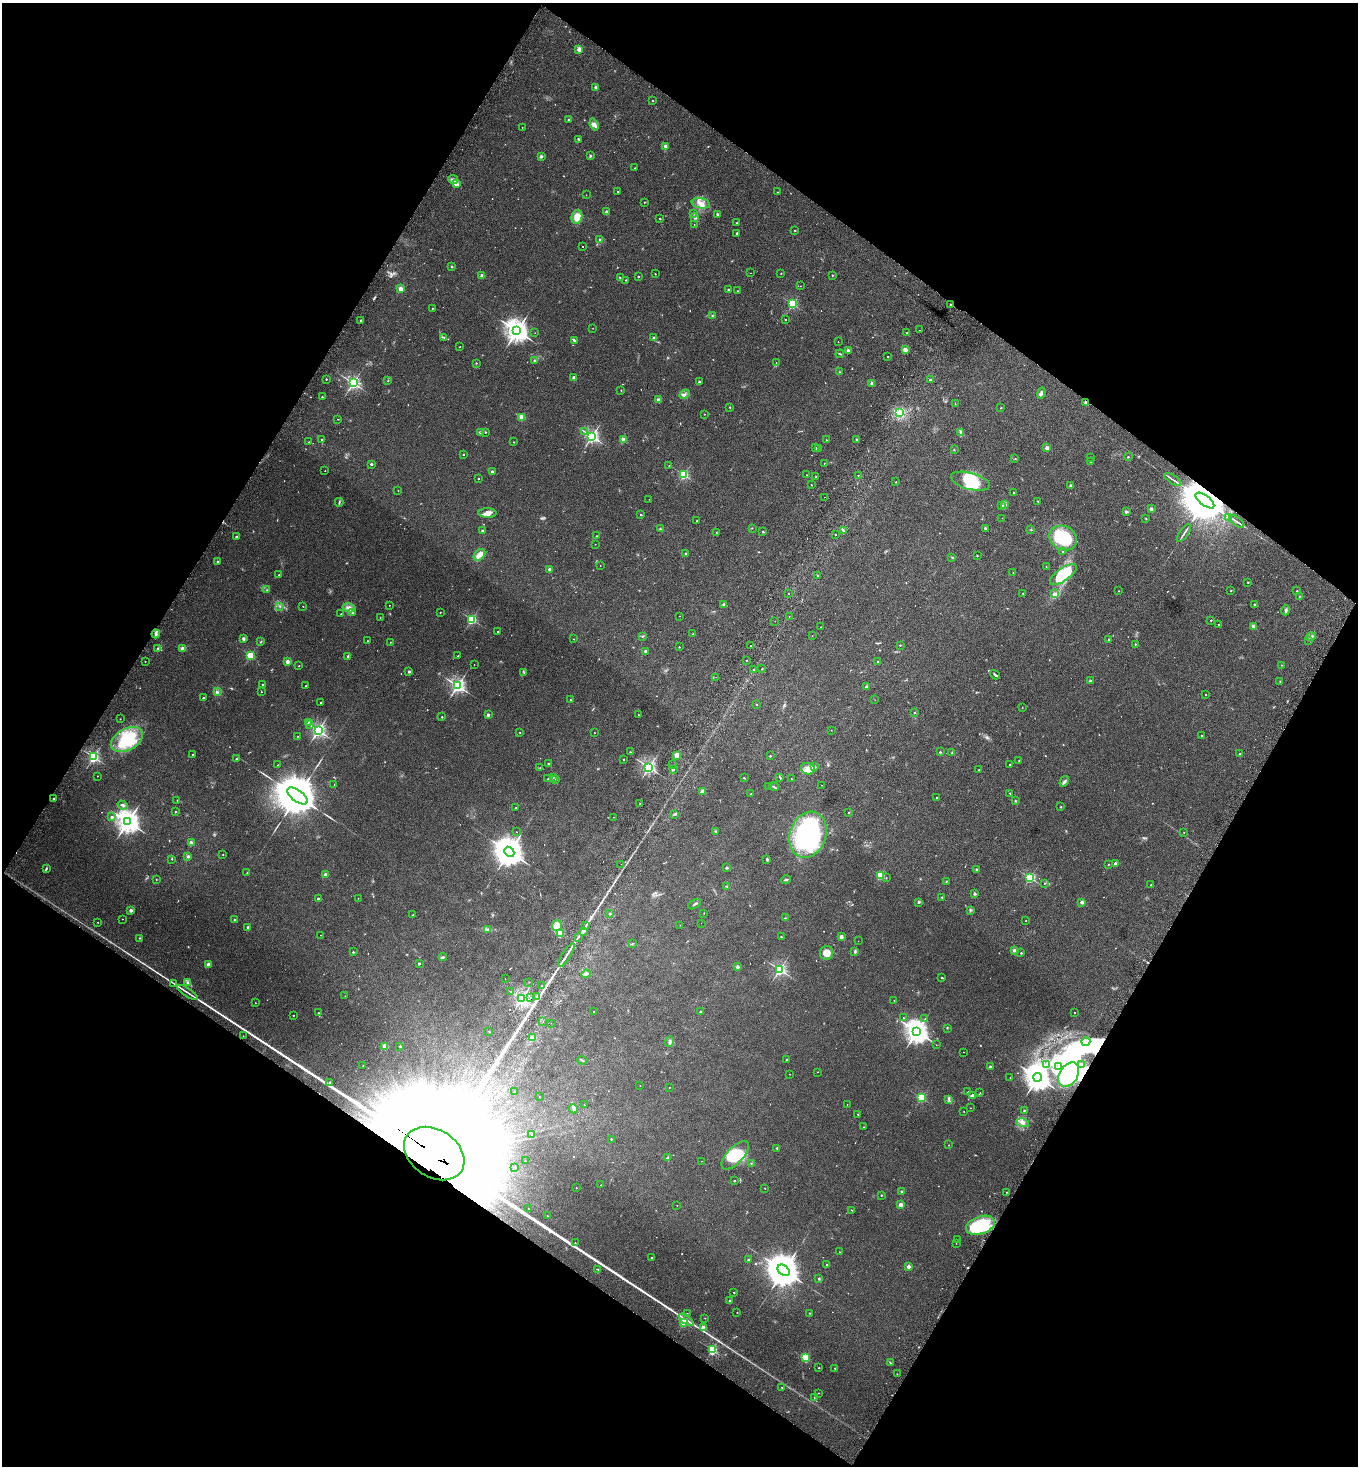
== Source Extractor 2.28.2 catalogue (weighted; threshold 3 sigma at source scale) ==
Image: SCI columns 202-5622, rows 35-5888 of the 5962 x 5923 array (HDU 1 of 3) = the unmasked area's bounding box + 8 px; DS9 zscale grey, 4 x 4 block average (1 PNG px = mean of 4 x 4 image px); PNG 1360 x 1468 px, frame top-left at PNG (2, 3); each listed source drawn as its Kron ellipse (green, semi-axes under 4 px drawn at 4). Shown black and unused: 48% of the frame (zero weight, under 2 of 3 exposures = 3% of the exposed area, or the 3 px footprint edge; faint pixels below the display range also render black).
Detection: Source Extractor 2.28.2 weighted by HDU 2 'WHT'. Background 0.0747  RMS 0.0096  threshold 0.0432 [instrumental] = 3 sigma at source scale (4.5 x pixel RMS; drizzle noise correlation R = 1.50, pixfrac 1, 0.05/0.05 arcsec/px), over >= 5 px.
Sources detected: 738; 19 too faint to see at this stretch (4 x 4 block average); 19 inside a brighter object's white glare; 8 cosmic-ray / hot-pixel residue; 2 long thin detections or spike segments (spike, bleed or trail) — neither listed nor drawn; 6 coinciding with a brighter row at this scale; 21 inside a brighter listed object's ellipse — not listed separately; of the other 663, all 500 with FLUX_AUTO >= 1.86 (the completeness limit of this list) listed and drawn (163 fainter detections not listed), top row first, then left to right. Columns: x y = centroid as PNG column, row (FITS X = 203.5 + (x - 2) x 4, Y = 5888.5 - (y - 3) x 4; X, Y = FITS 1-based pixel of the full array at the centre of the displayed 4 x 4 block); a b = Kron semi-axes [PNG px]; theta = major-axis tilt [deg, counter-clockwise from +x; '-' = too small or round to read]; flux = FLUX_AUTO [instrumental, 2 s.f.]
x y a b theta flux
579 49 4 3 - 13
596 87 2 2 - 10
652 101 2 2 - 8.7
569 120 3 2 - 5.3
594 125 6 4 -70 25
522 127 2 2 - 2.9
578 139 3 2 - 4.3
666 147 4 2 - 21
590 156 2 2 - 3.8
541 157 3 2 - 11
635 168 2 2 - 5.5
453 180 5 3 - 21
456 184 2 2 - 180
618 191 2 2 - 9.2
778 192 2 2 - 1.9
586 195 2 2 - 2.1
644 202 2 2 - 3.3
701 203 9 5 -9 37
607 211 3 2 - 4.5
693 214 2 2 - 4.6
717 214 2 2 - 22
577 217 7 5 77 57
695 217 3 2 - 7.1
660 218 2 2 - 8
737 223 2 2 - 5.1
694 224 2 2 - 2.3
795 231 2 2 - 14
737 233 2 2 - 24
600 239 3 2 - 4.8
583 246 2 2 - 2.4
452 267 2 2 - 21
750 273 2 2 - 2.5
781 273 2 2 - 2.6
655 274 2 2 - 8.8
832 275 2 2 - 3.1
482 276 2 2 - 93
638 276 2 2 - 12
620 278 3 2 - 5.6
626 280 2 2 - 4.1
801 286 2 2 - 3.1
400 289 2 2 - 170
728 290 2 2 - 7.3
737 291 2 2 - 1.9
793 304 2 2 - 670
950 304 2 2 - 13
432 308 2 2 - 4.9
712 315 2 2 - 2.7
361 320 2 2 - 10
785 320 2 2 - 7.4
593 328 2 2 - 2
920 330 2 2 - 2.5
517 331 4 3 - 5800
535 333 2 2 - 2.3
907 333 2 2 - 3.5
444 337 3 2 - 3.9
654 338 4 2 - 7.9
575 341 3 2 - 19
838 342 2 2 - 5.1
460 347 2 2 - 4.3
848 350 3 2 - 9.7
905 350 2 2 - 160
840 354 4 2 - 4.1
888 357 2 2 - 7.8
534 360 2 2 - 16
476 363 2 2 - 6.8
776 363 2 2 - 3.6
839 372 3 2 - 2.9
574 378 2 2 - 48
326 379 2 2 - 9.1
930 380 2 2 - 31
388 381 2 2 - 1.9
699 381 2 2 - 15
353 383 2 2 - 1500
872 383 2 2 - 78
621 390 2 2 - 4.6
1041 393 5 3 - 13
684 394 6 3 25 12
322 397 2 2 - 6.5
658 400 2 2 - 92
1086 402 4 2 - 9.7
955 404 2 2 - 2.6
730 407 2 2 - 3.3
1001 408 2 2 - 5
899 413 2 2 - 8
704 414 2 2 - 2.9
521 417 2 2 - 200
338 419 2 2 - 2
584 431 2 2 - 2
485 432 2 2 - 8.7
960 432 4 2 - 4.3
480 433 2 2 - 3.9
592 436 2 2 - 1700
623 439 2 2 - 130
857 439 2 2 - 23
321 440 2 2 - 5.3
826 440 2 2 - 4.6
309 442 2 2 - 2.7
514 442 2 2 - 6.6
815 448 2 2 - 37
818 448 2 2 - 3.5
1047 448 2 2 - 94
954 450 2 2 - 3.1
463 454 2 2 - 8.3
1090 457 2 2 - 2.3
1128 457 2 2 - 14
1015 458 2 2 - 2.5
1091 461 3 2 - 4.5
824 463 2 2 - 5
371 464 2 2 - 8
669 466 2 2 - 3.8
325 471 2 2 - 3.9
492 471 2 2 - 29
684 475 2 2 - 580
807 475 2 2 - 2.3
858 475 2 2 - 8.1
816 477 2 2 - 13
478 479 2 2 - 6.8
1173 479 9 2 -34 12
970 481 20 8 -15 170
896 482 2 2 - 5.9
811 485 2 2 - 2.9
1071 485 2 2 - 36
398 491 2 2 - 2.3
1014 493 2 2 - 6.6
824 497 2 2 - 4.6
649 499 2 2 - 2
1038 501 3 2 - 3.1
1205 501 11 5 -37 54000
339 502 4 2 - 6
1005 504 4 2 - 10
1002 506 2 2 - 13
1151 509 2 2 - 71
1127 511 3 2 - 5.3
487 513 9 5 -2 30
641 515 2 2 - 10
1229 517 2 2 - 3
1002 518 2 2 - 2.1
1146 518 2 2 - 2.1
697 521 2 2 - 12
1237 522 9 2 -36 13
752 528 2 2 - 3.8
985 528 2 2 - 27
660 529 2 2 - 2.7
843 530 3 2 - 3.5
1031 530 2 2 - 3.6
482 531 2 2 - 23
716 532 2 2 - 4.5
763 532 2 2 - 14
1184 533 10 2 55 11
835 534 2 2 - 6.4
596 536 2 2 - 2.3
236 537 2 2 - 22
1063 538 14 11 -27 270
595 544 2 2 - 2.2
1062 551 2 2 - 3.8
686 554 2 2 - 24
479 555 7 5 47 34
977 556 2 2 - 4.5
952 557 3 2 - 3.2
218 562 2 2 - 25
600 566 2 2 - 2.9
1046 567 2 2 - 3.1
550 569 2 2 - 61
1013 573 2 2 - 2.1
279 575 2 2 - 8.3
817 575 2 2 - 2.1
1063 575 16 6 36 190
1248 582 2 2 - 3.8
267 590 2 2 - 2
1119 591 2 2 - 4.5
1231 591 2 2 - 7.9
1297 591 2 2 - 13
788 593 2 2 - 2.8
1023 593 2 2 - 6.8
1054 594 2 2 - 56
1299 596 2 2 - 2
724 604 2 2 - 8.4
1255 604 2 2 - 10
389 605 2 2 - 3.1
280 606 3 2 - 3
303 606 2 2 - 4
349 608 6 4 -15 27
1286 610 5 2 - 11
440 612 2 2 - 2.4
353 613 2 2 - 3.2
341 614 2 2 - 7.1
680 616 2 2 - 2.7
789 616 2 2 - 5.8
380 618 2 2 - 2
472 619 2 2 - 670
1211 620 2 2 - 8.5
775 621 2 2 - 2.1
1219 624 2 2 - 4.8
1253 626 3 3 - 9.3
821 627 2 2 - 4.7
498 631 2 2 - 4.2
156 634 4 3 - 16
693 634 2 2 - 2.3
642 636 2 2 - 3.2
812 636 2 2 - 2.1
1311 636 5 2 - 9
243 639 4 2 - 9.3
574 639 2 2 - 3
1109 640 2 2 - 8.5
1308 640 2 2 - 1.9
367 641 2 2 - 2.4
261 642 2 2 - 3.5
390 642 2 2 - 2.2
1135 644 2 2 - 8
750 645 2 2 - 2.1
900 645 2 2 - 4.7
679 647 2 2 - 6.4
157 648 2 2 - 3.8
183 648 2 2 - 110
645 651 4 3 - 6.3
250 655 2 2 - 410
348 656 2 2 - 32
458 656 2 2 - 3.4
746 660 2 2 - 13
287 661 2 2 - 92
878 661 2 2 - 5.7
145 662 2 2 - 2.1
474 665 2 2 - 3.2
1281 665 3 2 - 2.4
299 666 2 2 - 2.7
762 669 2 2 - 2.3
753 670 2 2 - 3.6
409 672 2 2 - 29
524 672 2 2 - 2.9
995 675 5 2 - 9.1
716 677 2 2 - 3.7
1090 681 2 2 - 22
1280 681 2 2 - 2.4
262 685 2 2 - 9.3
306 686 2 2 - 4.7
457 686 2 2 - 1900
866 687 3 2 - 9.4
217 692 3 2 - 5.1
261 692 2 2 - 2
1206 694 2 2 - 4.2
203 698 2 2 - 14
570 700 2 2 - 4.9
875 700 2 2 - 2
320 702 2 2 - 5
757 705 2 2 - 2.4
1022 708 2 2 - 2.1
914 713 2 2 - 2.2
488 715 2 2 - 43
638 715 2 2 - 4.2
442 717 2 2 - 10
120 719 2 2 - 4.6
308 722 3 2 - 3.9
310 725 2 2 - 2.7
318 730 2 2 - 1800
831 730 2 2 - 2.9
520 733 2 2 - 2.8
594 733 2 2 - 2
1201 735 2 2 - 2.6
298 736 3 2 - 2.9
127 740 17 10 29 300
630 752 2 2 - 11
940 752 2 2 - 4.4
952 752 3 2 - 3.2
1240 754 2 2 - 13
193 755 2 2 - 7.1
677 755 2 2 - 210
770 756 2 2 - 11
93 757 2 2 - 1100
236 759 2 2 - 18
624 759 2 2 - 4.3
1019 761 2 2 - 2.3
548 763 2 2 - 11
278 765 2 2 - 2.4
672 765 2 2 - 2.9
1010 765 2 2 - 8.5
649 767 2 2 - 1700
814 767 3 2 - 7
540 768 2 2 - 2.7
673 769 2 2 - 20
808 769 7 5 -13 33
979 770 2 2 - 6.8
97 776 2 2 - 5
553 777 2 2 - 3.1
744 778 2 2 - 7.7
780 778 4 2 - 5.9
548 779 2 2 - 6
556 779 2 2 - 8.9
791 779 2 2 - 6.4
1064 781 5 3 - 10
334 784 2 2 - 2
821 785 2 2 - 2
769 786 2 2 - 2.1
774 787 4 2 - 5.7
702 791 2 2 - 71
1010 793 2 2 - 5.4
751 794 2 2 - 12
297 796 12 5 -36 45000
936 798 2 2 - 5.8
53 799 2 2 - 6.6
177 800 2 2 - 2.5
1015 801 2 2 - 4
640 804 2 2 - 5.6
123 805 5 2 - 9.5
1061 807 2 2 - 11
516 808 2 2 - 8.2
175 812 2 2 - 10
849 813 2 2 - 8.7
675 814 4 2 - 8.1
112 817 2 2 - 24
614 817 2 2 - 1.9
128 822 4 3 - 5400
716 831 2 2 - 3.5
517 832 2 2 - 2.5
1184 832 2 2 - 2.4
808 835 23 18 70 840
191 843 2 2 - 92
509 852 5 4 - 12000
223 854 2 2 - 2.1
188 856 2 2 - 35
172 859 2 2 - 5.1
767 859 3 3 - 5.8
621 864 2 2 - 6.3
1108 864 2 2 - 7.6
1115 864 2 2 - 74
46 868 3 2 - 6.6
727 868 2 2 - 37
976 869 2 2 - 14
247 872 2 2 - 2.1
325 875 2 2 - 94
880 875 2 2 - 390
886 878 2 2 - 2.5
1030 878 2 2 - 740
786 879 5 2 - 8.2
156 880 2 2 - 2.1
946 881 2 2 - 2.1
1044 883 2 2 - 3.1
1151 885 2 2 - 4.3
727 886 2 2 - 2
975 894 2 2 - 33
942 897 2 2 - 7.4
358 898 2 2 - 2.7
318 899 2 2 - 30
918 902 2 2 - 11
1082 902 2 2 - 63
694 904 7 2 32 8.1
131 910 2 2 - 66
970 911 2 2 - 2.4
704 913 2 2 - 5.2
610 914 2 2 - 20
413 915 3 2 - 3.7
785 918 2 2 - 2.4
122 919 2 2 - 2.5
234 920 2 2 - 15
1026 921 2 2 - 2.4
98 922 2 2 - 4.4
701 923 2 2 - 2.7
557 925 5 5 - 26
680 925 2 2 - 1.9
586 926 2 2 - 3
248 927 2 2 - 32
487 929 3 2 - 5.9
584 932 2 2 - 4.4
560 934 2 2 - 230
321 935 2 2 - 1.9
781 936 2 2 - 8.4
578 937 3 2 - 4.7
841 937 2 2 - 100
139 938 2 2 - 2.7
858 941 2 2 - 3.6
633 943 2 2 - 2.2
1014 950 2 2 - 48
855 951 3 2 - 6.1
353 952 2 2 - 9
827 953 7 6 - 48
1021 953 2 2 - 10
566 955 14 2 57 27
443 957 4 2 - 6.5
208 964 2 2 - 74
419 964 2 2 - 19
737 967 2 2 - 56
780 970 2 2 - 1200
586 974 4 2 - 14
942 978 2 2 - 3.9
505 979 2 2 - 1.9
529 982 2 2 - 2
173 983 4 2 - 4.8
188 983 3 2 - 6.8
542 986 2 2 - 1.9
188 992 12 2 -34 15
511 992 3 2 - 3.8
345 996 2 2 - 3.3
536 997 2 2 - 9.4
530 998 2 2 - 44
521 999 2 2 - 2200
894 1000 2 2 - 3.3
255 1003 2 2 - 2.5
594 1012 2 2 - 3.5
701 1012 2 2 - 24
1075 1012 2 2 - 2.4
318 1013 2 2 - 8.7
293 1015 2 2 - 5.8
903 1018 2 2 - 2.8
925 1019 2 2 - 2.2
543 1021 2 2 - 13
551 1023 2 2 - 5.5
947 1028 2 2 - 3.2
489 1031 2 2 - 2.4
917 1031 4 3 - 5700
243 1036 2 2 - 2.6
532 1038 2 2 - 110
670 1042 5 3 - 11
1086 1042 4 2 - 9.5
936 1045 2 2 - 2.4
385 1046 2 2 - 190
400 1046 2 2 - 4.5
964 1052 2 2 - 2.8
582 1060 5 2 - 6.4
787 1060 2 2 - 6
1046 1064 2 2 - 2.9
1081 1064 2 2 - 2.5
363 1066 2 2 - 3.5
990 1066 2 2 - 25
1059 1066 2 2 - 6.3
817 1072 2 2 - 2
790 1074 2 2 - 2.3
1069 1075 13 9 57 390
1010 1077 2 2 - 2
1038 1077 4 4 - 7900
330 1082 2 2 - 13
640 1085 2 2 - 2.4
669 1088 2 2 - 2
514 1092 2 2 - 7.6
968 1092 3 2 - 3.6
980 1093 2 2 - 2.3
973 1095 4 3 - 14
540 1097 2 2 - 2.2
921 1098 2 2 - 530
949 1099 3 2 - 7.1
847 1104 2 2 - 2
584 1105 2 2 - 2.6
970 1108 2 2 - 2.4
573 1109 4 2 - 8.8
1024 1110 2 2 - 12
964 1111 2 2 - 3.9
858 1114 2 2 - 12
1022 1123 6 4 -14 20
864 1127 2 2 - 2.7
532 1134 2 2 - 2.6
611 1139 2 2 - 10
948 1145 2 2 - 4.3
777 1148 2 2 - 17
434 1154 33 24 -34 660000
735 1155 18 8 46 180
668 1157 2 2 - 2.7
525 1161 2 2 - 6.6
701 1161 2 2 - 2
751 1163 2 2 - 3.2
515 1167 2 2 - 4.8
734 1181 2 2 - 13
601 1185 2 2 - 3.5
576 1188 2 2 - 4.8
765 1188 2 2 - 3.3
902 1191 2 2 - 19
1007 1192 2 2 - 4.7
881 1195 2 2 - 12
677 1205 2 2 - 3.7
901 1205 2 2 - 110
528 1209 2 2 - 2.5
852 1210 2 2 - 2
547 1216 2 2 - 2.1
980 1225 15 9 19 370
958 1240 2 2 - 5.8
575 1243 2 2 - 4.9
956 1244 2 2 - 2.2
839 1252 2 2 - 2.4
651 1258 3 2 - 4.1
748 1260 2 2 - 19
827 1264 2 2 - 8.3
908 1267 2 2 - 88
598 1269 3 2 - 3.8
784 1270 7 5 -39 17000
819 1279 2 2 - 3.8
734 1292 2 2 - 8.1
730 1301 2 2 - 43
737 1312 2 2 - 4.3
687 1313 2 2 - 4.1
810 1313 2 2 - 6.3
705 1318 2 2 - 3.2
686 1320 9 2 -36 19
684 1323 2 2 - 350
703 1327 2 2 - 130
712 1350 2 2 - 680
805 1358 2 2 - 350
890 1363 2 2 - 1.9
819 1368 2 2 - 4.3
835 1368 2 2 - 6.8
897 1374 2 2 - 3.8
782 1387 2 2 - 3
818 1393 2 2 - 1.9
814 1397 2 2 - 2.4
Overlapping masked pixels (flux is a lower limit): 5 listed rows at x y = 950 304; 1086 402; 1205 501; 1069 1075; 434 1154
Diffuse or blended objects may show on this block-average render without a row.